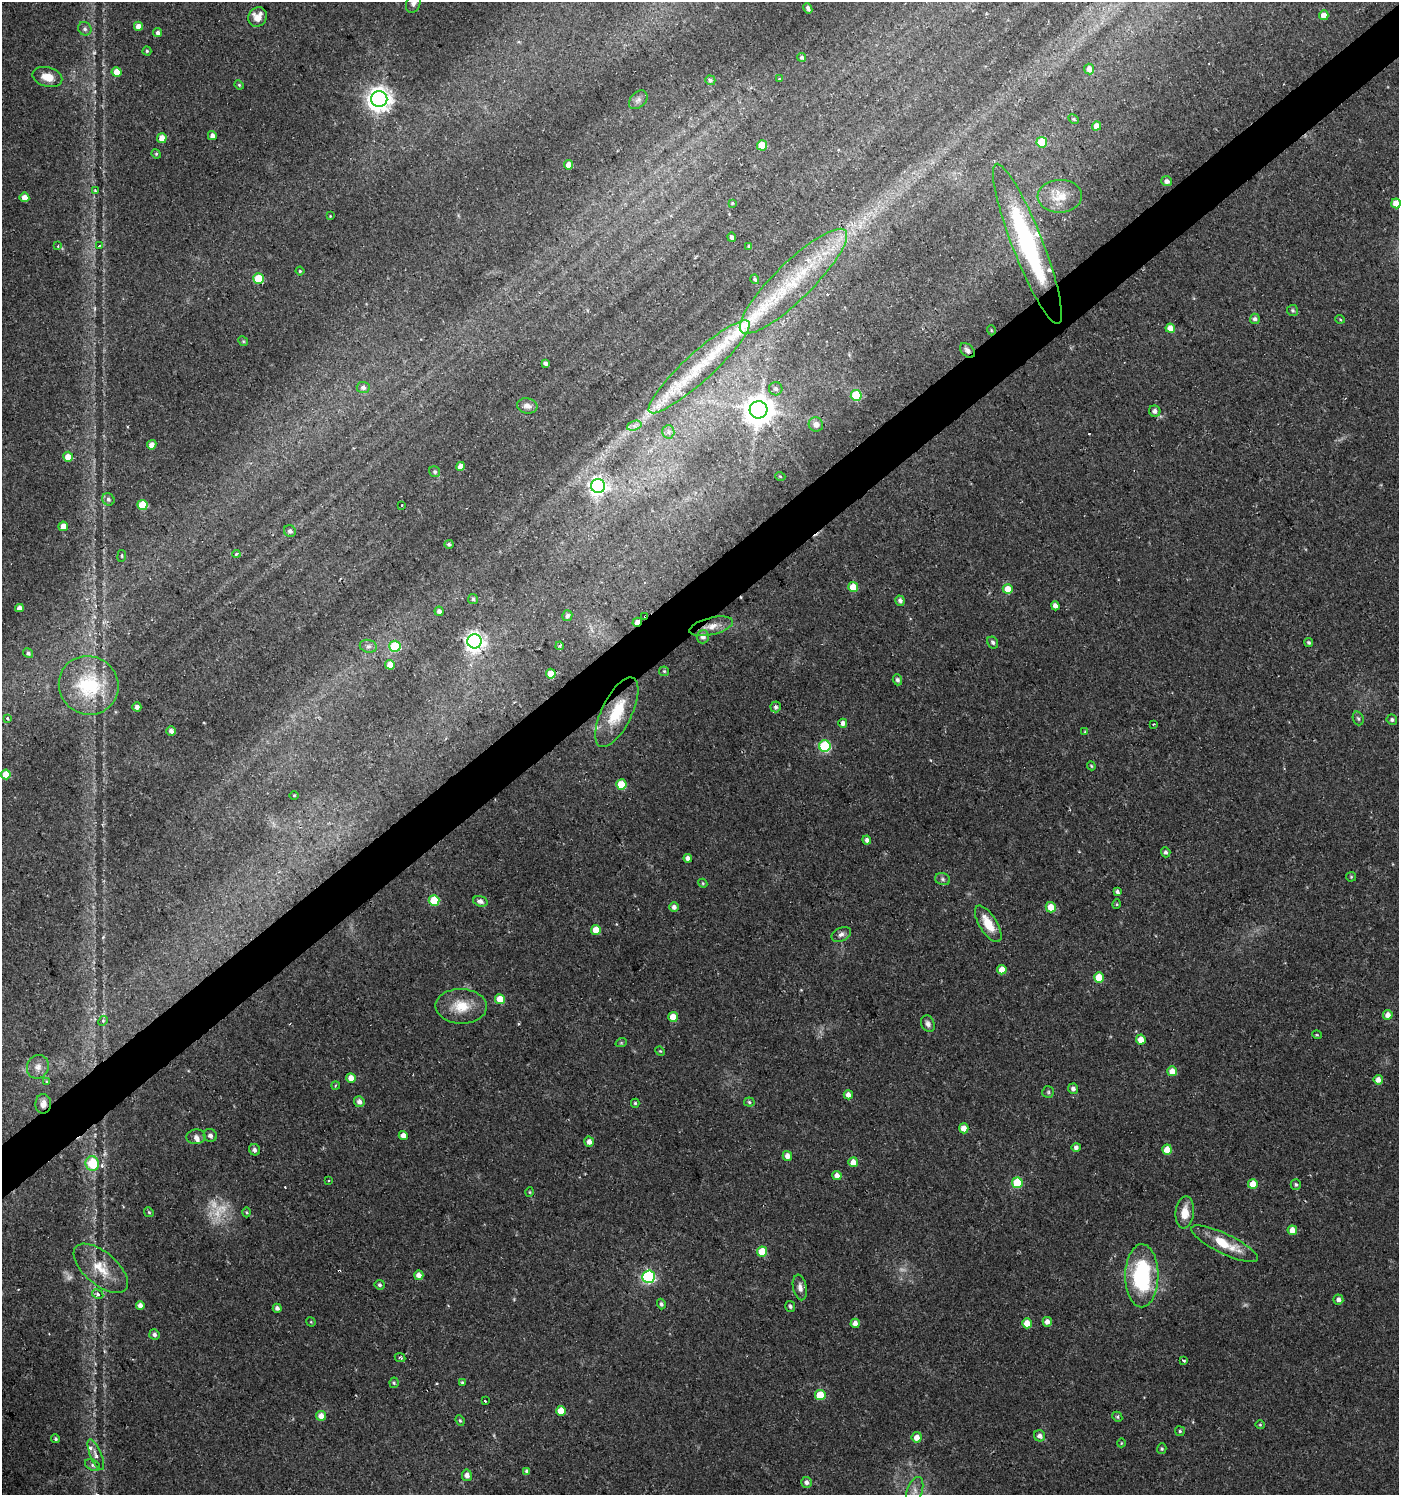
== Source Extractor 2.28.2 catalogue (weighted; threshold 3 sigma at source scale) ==
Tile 10 of 4 x 4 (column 2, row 3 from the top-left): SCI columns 1528-2924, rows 1496-2988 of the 5915 x 5974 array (HDU 1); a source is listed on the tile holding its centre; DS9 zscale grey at full resolution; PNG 1401 x 1497 px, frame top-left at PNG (2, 2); each listed source drawn as its Kron ellipse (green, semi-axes under 4 px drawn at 4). Shown black and unused: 4% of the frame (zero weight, under 2 of 3 exposures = <1% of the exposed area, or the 3 px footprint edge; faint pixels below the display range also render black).
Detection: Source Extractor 2.28.2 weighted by HDU 2 'WHT'; one run over the whole footprint, this tile lists its part. Background 0.0257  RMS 0.0043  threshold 0.0194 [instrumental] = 3 sigma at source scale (4.5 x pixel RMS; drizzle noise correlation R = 1.50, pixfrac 1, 0.0396/0.0396 arcsec/px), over >= 5 px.
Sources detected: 231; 4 too faint to see at this stretch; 5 cosmic-ray / hot-pixel residue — neither listed nor drawn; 7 inside a brighter listed object's ellipse — not listed separately; the other 215 listed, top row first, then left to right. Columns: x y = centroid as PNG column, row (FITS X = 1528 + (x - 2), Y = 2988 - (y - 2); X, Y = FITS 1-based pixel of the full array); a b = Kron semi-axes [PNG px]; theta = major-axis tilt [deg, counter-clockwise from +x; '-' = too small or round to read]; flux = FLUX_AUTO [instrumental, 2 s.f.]
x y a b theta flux
414 3 11 7 69 2
808 8 5 3 - 1.1
1324 15 5 5 - 4.2
258 17 10 9 - 4.6
138 26 4 4 - 3.1
85 29 7 6 - 1.3
158 33 5 4 - 1.4
147 51 4 4 - 0.58
802 57 4 4 - 0.91
1089 69 5 5 - 3.4
117 72 5 5 - 6.4
47 77 15 9 -15 5.2
779 79 3 3 - 0.43
710 80 5 5 - 1
239 85 5 4 - 0.55
379 99 8 8 - 410
638 100 11 7 45 1.7
1073 119 6 4 -28 0.61
1097 126 4 4 - 3.6
212 136 4 4 - 2
162 138 5 5 - 5.1
1042 142 5 5 - 20
762 145 5 5 - 10
156 154 5 4 - 0.55
569 165 4 4 - 4.8
1166 181 5 5 - 1.8
95 190 4 4 - 0.44
1060 196 22 16 2 8.5
24 197 5 5 - 3.1
732 203 4 3 - 0.39
1396 203 5 5 - 4.8
330 216 3 3 - 0.32
732 237 4 3 - 1.3
1027 244 86 15 -69 63
58 246 4 3 - 0.57
99 246 3 2 - 0.44
749 246 4 3 - 0.47
300 271 4 4 - 0.5
258 278 5 5 - 16
755 279 5 4 - 0.95
793 281 72 18 44 42
1293 310 5 5 - 0.75
1255 319 5 5 - 1.4
1340 319 5 3 - 0.39
1170 328 4 4 - 4.4
991 330 5 3 - 0.37
243 341 5 4 - 0.52
967 350 9 5 -43 1.6
546 363 3 3 - 1.1
699 367 67 14 42 27
363 388 6 5 - 1.6
776 389 7 6 - 1.4
856 395 5 5 - 25
527 406 10 7 -11 2.1
759 410 9 8 - 670
1155 411 6 5 - 1.6
816 424 7 7 - 2.5
634 426 7 4 18 1.5
668 432 6 6 - 1.4
152 445 5 4 - 3.1
68 457 5 5 - 4.9
460 466 4 4 - 3.5
435 472 6 5 - 0.82
780 476 5 3 - 0.37
598 486 7 7 - 190
108 499 6 5 - 1.2
142 505 5 5 - 14
402 505 3 2 - 0.86
63 526 5 4 - 4.6
290 531 6 5 - 1.3
449 544 4 4 - 1
236 554 4 3 - 1.7
122 556 6 3 83 0.48
853 587 5 5 - 6.8
1008 589 5 5 - 5.3
473 599 5 4 - 0.84
900 601 5 4 - 1.3
1055 606 4 4 - 2
19 608 4 4 - 2.6
439 611 4 4 - 1.5
567 616 5 5 - 1.4
645 616 3 2 - 0.51
637 622 5 3 - 5.2
711 626 22 8 13 5.3
703 637 6 6 - 2.3
474 641 7 7 - 250
993 642 6 5 - 1
1309 643 4 4 - 0.77
368 646 8 6 -12 1.3
395 646 5 5 - 30
560 646 4 3 - 0.74
28 653 5 4 - 0.9
390 665 5 5 - 4.2
664 671 5 5 - 0.63
551 674 5 5 - 8.2
897 680 5 4 - 1.1
89 685 30 29 - 31
137 707 4 4 - 1.9
776 707 5 5 - 0.89
617 712 38 15 64 18
8 718 3 3 - 1.1
1358 718 7 5 -71 0.87
1392 720 5 5 - 1.1
843 723 4 4 - 2
1153 724 3 2 - 0.52
171 731 5 4 - 1.5
1085 732 4 3 - 0.34
825 746 6 5 - 42
1091 766 4 3 - 0.44
6 774 5 5 - 6.9
621 785 5 5 - 10
294 795 4 3 - 0.35
867 840 4 4 - 1.5
1166 852 5 4 - 1.1
688 858 4 4 - 2.1
1351 877 5 5 - 0.57
942 879 8 6 -17 1.1
703 883 4 4 - 0.47
1117 892 4 3 - 0.95
434 901 5 5 - 16
480 901 7 5 -20 1.8
1117 904 5 3 - 0.39
674 907 4 4 - 1.7
1051 907 5 5 - 6
988 924 21 8 -58 8.9
596 930 5 5 - 6.5
841 934 10 6 27 1.6
1002 970 5 4 - 5.1
1099 977 5 5 - 10
500 999 5 5 - 7.3
461 1006 26 17 -2 10
1388 1015 5 5 - 3.6
673 1017 5 4 - 4.8
103 1021 5 4 - 0.55
928 1024 8 6 -64 1.6
1317 1035 5 3 - 0.42
1141 1040 5 4 - 4.5
621 1043 6 3 18 0.49
660 1051 5 4 - 0.48
38 1067 12 10 61 3.2
1172 1071 5 5 - 5.3
351 1078 5 4 - 3.8
1378 1080 5 4 - 2.8
46 1082 4 3 - 0.76
335 1085 4 2 - 0.38
1073 1089 5 5 - 1.6
1048 1092 6 6 - 0.76
848 1095 4 4 - 2.7
359 1102 5 5 - 2.1
749 1102 5 4 - 0.67
635 1103 4 4 - 0.58
43 1104 10 8 89 2.6
964 1128 5 4 - 4.2
210 1135 7 6 - 1.5
403 1136 4 4 - 2.9
196 1137 9 7 3 1.8
589 1142 5 5 - 2.2
1076 1147 4 4 - 1.6
255 1150 6 5 - 1.1
1167 1150 5 5 - 7.7
787 1156 5 4 - 2.9
853 1162 5 5 - 4.3
92 1163 7 7 - 15
837 1175 4 4 - 2.6
329 1181 3 3 - 0.55
1017 1183 5 5 - 21
1253 1184 5 5 - 7.9
1296 1184 5 5 - 0.81
530 1192 5 3 - 0.4
149 1212 5 4 - 0.58
247 1212 5 3 - 0.46
1185 1212 16 9 84 6.4
1292 1230 5 4 - 4.1
1225 1244 37 10 -26 13
762 1251 5 5 - 10
101 1268 33 16 -41 12
419 1275 5 4 - 2.9
1142 1276 31 16 90 46
649 1277 6 6 - 74
380 1285 5 5 - 0.96
800 1287 13 7 -79 2.4
98 1294 6 4 -29 1
1338 1300 5 5 - 1.8
661 1304 5 4 - 0.93
140 1306 4 4 - 2.2
790 1306 5 5 - 1
277 1308 4 4 - 1.4
311 1322 5 4 - 0.42
1047 1322 5 4 - 2.3
855 1323 4 4 - 2.7
1027 1323 5 5 - 7.1
154 1334 5 5 - 1.2
400 1358 5 3 - 1.1
1183 1360 4 3 - 0.63
462 1382 4 3 - 0.55
394 1383 5 4 - 0.63
820 1395 5 5 - 14
485 1401 3 2 - 1.3
561 1411 5 5 - 8.1
321 1416 5 5 - 3.6
1117 1417 5 4 - 0.63
460 1420 5 4 - 0.54
1260 1425 4 4 - 0.5
1180 1431 5 5 - 0.66
1040 1436 6 5 - 1.9
917 1437 5 5 - 3.8
56 1439 4 4 - 0.71
1121 1443 4 3 - 0.31
1162 1449 5 4 - 0.6
96 1455 16 5 -68 2.4
93 1465 8 5 -27 1.2
527 1471 4 4 - 1.3
467 1475 6 5 - 2.3
807 1482 5 5 - 1.8
915 1491 15 7 70 3.3
Overlapping masked pixels (flux is a lower limit): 7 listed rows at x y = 967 350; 645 616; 637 622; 711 626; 617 712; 43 1104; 92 1163
Isophote crosses this tile's border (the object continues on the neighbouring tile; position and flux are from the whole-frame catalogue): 2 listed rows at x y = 414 3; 1396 203